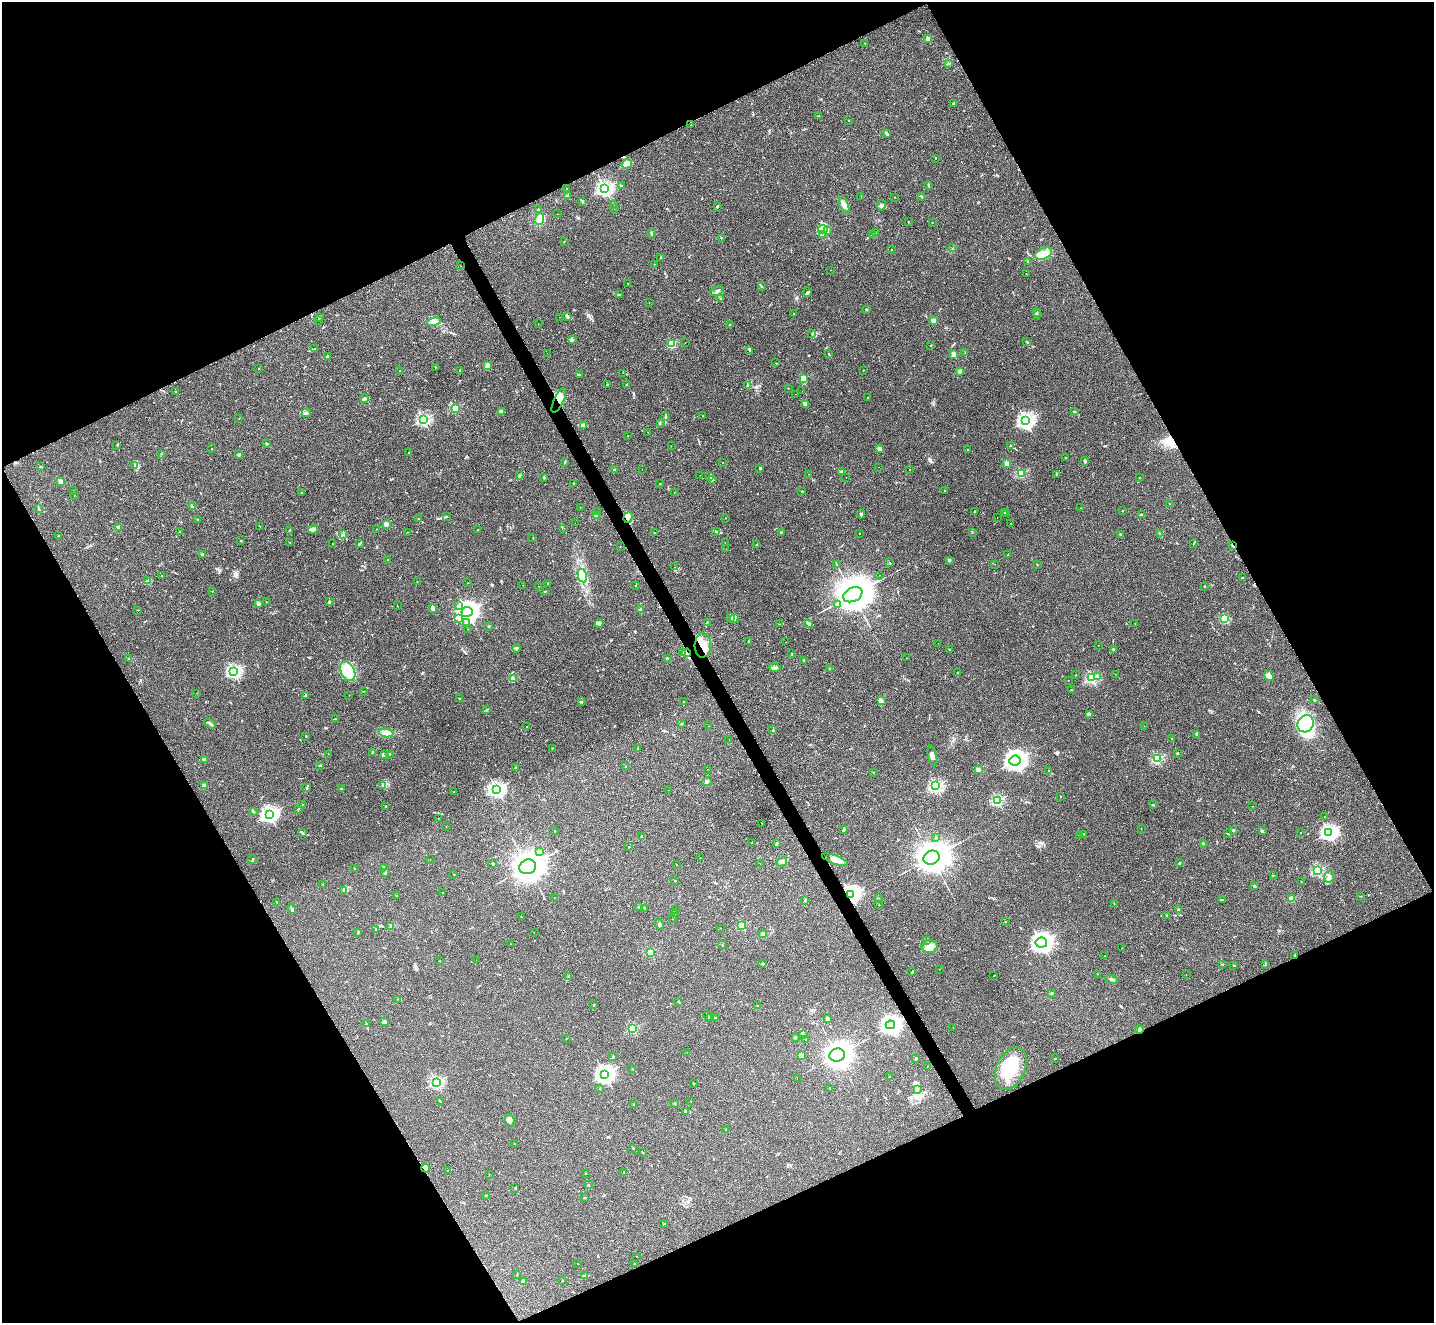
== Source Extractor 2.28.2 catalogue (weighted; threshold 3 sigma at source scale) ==
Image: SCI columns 17-5744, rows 305-5587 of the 5754 x 5742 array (HDU 1 of 3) = the unmasked area's bounding box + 8 px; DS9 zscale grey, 4 x 4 block average (1 PNG px = mean of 4 x 4 image px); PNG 1436 x 1325 px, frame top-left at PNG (2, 2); each listed source drawn as its Kron ellipse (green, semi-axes under 4 px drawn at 4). Shown black and unused: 46% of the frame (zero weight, under 2 of 3 exposures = <1% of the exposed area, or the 3 px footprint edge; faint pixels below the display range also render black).
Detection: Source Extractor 2.28.2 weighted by HDU 2 'WHT'. Background 0.0735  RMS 0.0059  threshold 0.0266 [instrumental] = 3 sigma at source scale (4.5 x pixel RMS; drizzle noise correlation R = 1.50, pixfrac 1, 0.05/0.05 arcsec/px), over >= 5 px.
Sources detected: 630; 5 inside a brighter object's white glare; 17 cosmic-ray / hot-pixel residue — neither listed nor drawn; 14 coinciding with a brighter row at this scale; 14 inside a brighter listed object's ellipse — not listed separately; of the other 580, all 500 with FLUX_AUTO >= 0.824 (the completeness limit of this list) listed and drawn (80 fainter detections not listed), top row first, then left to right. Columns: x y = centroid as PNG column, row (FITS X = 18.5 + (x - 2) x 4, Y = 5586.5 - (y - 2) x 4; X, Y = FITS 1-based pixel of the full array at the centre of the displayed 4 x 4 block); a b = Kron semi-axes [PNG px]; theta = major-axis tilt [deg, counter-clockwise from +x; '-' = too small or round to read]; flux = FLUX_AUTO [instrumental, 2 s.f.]
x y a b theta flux
928 39 2 2 - 77
865 43 2 2 - 2
948 64 2 2 - 1.2
954 103 4 2 - 3.6
819 116 2 2 - 2.5
848 120 2 2 - 1
691 125 2 2 - 1.6
887 133 4 2 - 8.2
935 158 2 2 - 2.3
627 164 5 3 - 29
622 186 3 2 - 3.6
929 186 3 2 - 2.2
604 188 2 2 - 890
567 189 2 2 - 1.2
567 196 3 3 - 3.7
921 196 2 2 - 1.7
861 197 2 2 - 2.7
895 197 2 2 - 0.82
582 202 2 2 - 1.6
614 204 2 2 - 3.8
844 205 9 4 -68 15
881 205 5 3 - 7.1
717 206 3 2 - 4.3
538 209 2 2 - 6.8
614 209 2 2 - 0.9
557 214 2 2 - 0.87
539 219 6 4 70 32
908 222 2 2 - 1.2
932 223 2 2 - 0.89
823 229 5 4 - 17
828 230 2 2 - 1.8
875 232 2 2 - 0.86
651 233 4 2 - 4.5
872 234 2 2 - 18
823 235 2 2 - 1.4
721 238 2 2 - 2.2
564 242 2 2 - 0.84
953 248 2 2 - 1.7
891 250 2 2 - 4.2
1044 254 9 5 24 47
661 257 2 2 - 2.4
1028 262 2 2 - 29
655 264 2 2 - 0.85
460 266 2 2 - 2.5
830 270 2 2 - 5.1
1026 274 2 2 - 2.2
628 283 2 2 - 0.88
762 287 3 2 - 1.6
717 291 7 2 30 5.5
807 292 4 2 - 4.8
619 294 2 2 - 1.3
721 298 2 2 - 14
649 302 2 2 - 1
866 309 2 2 - 1.5
1037 312 2 2 - 0.99
794 314 2 2 - 1.2
1037 315 4 2 - 2.7
560 317 2 2 - 5.5
567 317 4 2 - 4
319 318 3 2 - 1.8
318 320 2 2 - 1.1
934 320 2 2 - 70
434 321 7 4 13 14
538 324 2 2 - 1.1
729 325 2 2 - 1.8
812 334 2 2 - 1.4
572 340 3 2 - 6.1
685 342 2 2 - 1.9
1027 342 4 2 - 3.5
672 343 2 2 - 170
931 345 2 2 - 0.95
315 349 2 2 - 1.5
750 351 3 2 - 2.8
547 353 2 2 - 0.98
965 353 2 2 - 1.1
828 354 2 2 - 1.7
954 355 2 2 - 92
328 357 3 2 - 3.1
776 363 2 2 - 1.3
488 366 4 3 - 8
435 367 2 2 - 0.86
258 369 2 2 - 2.4
400 370 2 2 - 1.3
460 370 2 2 - 2.2
863 370 2 2 - 2.1
960 371 3 2 - 5
623 373 2 2 - 13
579 374 4 2 - 3.5
804 379 2 2 - 140
626 384 2 2 - 2.1
607 385 2 2 - 2
747 386 2 2 - 1.1
788 388 2 2 - 0.98
802 391 2 2 - 2.5
175 392 2 2 - 4.7
795 394 2 2 - 1.7
868 397 2 2 - 1.6
364 399 4 3 - 6.9
559 400 13 5 64 49
805 405 2 2 - 1.4
455 408 2 2 - 170
501 411 3 3 - 6.4
1075 412 2 2 - 2.6
306 413 4 3 - 5.7
703 416 2 2 - 1.6
665 417 2 2 - 3.3
239 418 2 2 - 1.8
423 419 2 2 - 510
1025 421 3 3 - 950
660 423 2 2 - 1
583 425 4 3 - 6.5
648 432 2 2 - 0.97
628 435 2 2 - 1.6
266 443 2 2 - 12
117 445 2 2 - 1.2
671 446 2 2 - 1.7
1010 446 2 2 - 9.4
212 448 2 2 - 1.5
880 449 4 3 - 11
968 450 2 2 - 1.5
408 452 2 2 - 1.1
161 454 2 2 - 0.93
239 455 2 2 - 18
1065 458 2 2 - 2.8
1085 461 4 2 - 4.7
565 462 2 2 - 1.5
723 462 2 2 - 1.8
1007 463 2 2 - 89
135 465 4 3 - 5.7
40 466 2 2 - 1.1
878 467 2 2 - 2.3
760 468 2 2 - 18
614 469 2 2 - 6.3
910 469 2 2 - 1.6
642 470 2 2 - 1.5
842 471 2 2 - 1.9
1021 473 2 2 - 230
809 474 2 2 - 1.3
1056 474 2 2 - 1.2
700 475 2 2 - 1.2
520 476 3 2 - 2.6
710 476 2 2 - 1.7
544 477 3 2 - 4.1
1139 477 2 2 - 2.3
846 478 2 2 - 2
713 480 3 2 - 2.8
60 481 2 2 - 56
573 483 2 2 - 2.5
660 483 2 2 - 4
74 490 2 2 - 1.4
944 490 2 2 - 2.1
802 491 2 2 - 7.4
674 492 2 2 - 0.84
301 493 2 2 - 2.4
74 496 2 2 - 1.5
1169 504 2 2 - 1.9
192 507 2 2 - 4.4
580 507 2 2 - 1.4
38 508 3 2 - 2.8
1081 508 2 2 - 1.4
975 511 3 2 - 2
1122 511 2 2 - 2.1
597 512 2 2 - 1.1
1004 513 3 2 - 2.4
861 514 4 2 - 4.8
1007 514 3 2 - 4
1141 514 2 2 - 1.5
597 515 2 2 - 68
447 517 2 2 - 1.1
628 517 6 4 72 12
997 517 2 2 - 1.6
725 518 2 2 - 0.85
198 519 2 2 - 1.1
418 519 2 2 - 1.9
575 523 2 2 - 0.88
1011 523 2 2 - 1.2
386 524 2 2 - 69
260 526 2 2 - 0.87
119 527 2 2 - 57
564 528 2 2 - 1.9
376 529 2 2 - 2.6
289 530 2 2 - 1.4
313 530 5 2 - 12
478 530 2 2 - 0.98
180 531 3 2 - 1.5
715 531 2 2 - 2
407 532 2 2 - 0.83
654 532 2 2 - 4
781 532 2 2 - 7.4
860 533 2 2 - 2.1
972 533 2 2 - 1.3
344 534 2 2 - 1.3
1120 534 2 2 - 2.7
1160 534 2 2 - 25
58 536 2 2 - 1.8
533 538 2 2 - 2
241 541 2 2 - 1.5
290 542 2 2 - 0.91
725 542 2 2 - 4.6
333 544 2 2 - 0.95
359 544 3 2 - 3.5
757 544 2 2 - 1.9
1193 544 2 2 - 1.1
1233 545 2 2 - 14
620 546 2 2 - 5.9
726 549 2 2 - 0.93
202 554 2 2 - 22
1008 555 2 2 - 1
388 560 2 2 - 6.7
949 560 2 2 - 23
890 563 2 2 - 8.3
836 564 2 2 - 1.6
995 564 2 2 - 0.86
1037 564 2 2 - 1.1
675 567 2 2 - 5.5
879 575 2 2 - 2.3
162 576 2 2 - 1.7
582 576 7 4 -79 21
1242 578 3 2 - 1.4
148 581 3 3 - 6.6
417 581 2 2 - 0.89
468 583 2 2 - 0.91
548 583 2 2 - 1.2
523 585 2 2 - 0.96
538 586 2 2 - 1.9
635 586 2 2 - 1.5
1204 586 2 2 - 2.3
545 591 3 2 - 2
212 592 2 2 - 1.4
853 595 10 7 24 12000
329 601 4 2 - 2.2
267 602 2 2 - 1
258 603 2 2 - 43
838 605 2 2 - 22
397 606 2 2 - 1.2
458 606 3 2 - 3.6
433 609 4 2 - 11
640 609 2 2 - 1.1
138 610 2 2 - 0.9
467 612 5 5 - 1700
731 618 3 2 - 3.4
734 618 5 3 - 7
459 619 3 2 - 3.7
1225 619 4 3 - 9.8
466 623 3 2 - 6.3
599 623 4 3 - 5.7
707 623 2 2 - 2.9
1135 623 2 2 - 2.5
779 624 2 2 - 2.5
809 624 4 2 - 5.3
489 626 2 2 - 11
468 629 2 2 - 0.99
748 641 2 2 - 0.85
786 642 2 2 - 3.1
938 643 2 2 - 2.4
703 645 12 8 87 49
1098 645 2 2 - 0.88
516 648 4 2 - 7.3
950 649 2 2 - 1.8
1113 649 2 2 - 6
682 652 2 2 - 2.1
686 653 4 2 - 7.4
792 654 2 2 - 1.7
667 658 2 2 - 3.7
906 658 2 2 - 1
128 659 2 2 - 1.7
804 661 2 2 - 16
775 668 6 2 -18 5.2
830 669 2 2 - 1.5
348 671 10 7 -64 110
234 672 2 2 - 660
957 673 3 2 - 1.6
1115 674 2 2 - 1.6
1076 675 2 2 - 1.7
1098 676 2 2 - 2.7
1269 676 6 3 -50 14
1091 678 2 2 - 440
514 679 2 2 - 1.5
1068 680 2 2 - 0.99
1071 690 2 2 - 1.1
364 691 2 2 - 0.86
197 693 2 2 - 0.95
306 695 3 2 - 7.2
349 695 2 2 - 1.2
460 699 2 2 - 1.5
1315 700 2 2 - 3
881 701 4 2 - 8.6
582 702 2 2 - 1.3
684 702 2 2 - 3.9
486 710 2 2 - 1.1
1089 715 3 3 - 6.2
335 719 3 2 - 2.4
210 723 6 2 -30 5
682 724 2 2 - 1.1
1306 724 9 7 57 100
708 726 2 2 - 3
1144 726 2 2 - 0.98
526 727 2 2 - 2.8
773 730 3 2 - 2.2
386 733 7 3 -8 14
1197 734 3 2 - 6.2
306 736 2 2 - 1.9
1172 739 2 2 - 0.9
729 740 2 2 - 1.4
552 748 2 2 - 3
638 748 2 2 - 1.2
373 752 2 2 - 24
1177 753 3 2 - 3
328 754 2 2 - 1
384 754 3 2 - 4.2
390 754 2 2 - 5.7
932 756 10 2 -76 12
205 759 3 2 - 2.7
1157 759 2 2 - 340
1015 761 6 5 - 1600
319 765 3 2 - 2.2
625 767 2 2 - 2.3
515 768 2 2 - 13
708 769 2 2 - 1.8
979 770 2 2 - 68
1049 771 2 2 - 7.3
873 772 2 2 - 0.9
707 782 5 2 - 5.3
382 785 2 2 - 10
204 786 2 2 - 55
936 786 2 2 - 530
307 788 4 2 - 4.6
341 789 2 2 - 8.9
496 789 3 2 - 760
668 790 2 2 - 1.9
454 792 2 2 - 1.2
1060 797 2 2 - 2.1
997 800 2 2 - 370
302 804 2 2 - 0.9
1153 805 2 2 - 6.8
386 806 2 2 - 3.5
1253 806 2 2 - 1.6
298 809 2 2 - 2.4
253 812 3 2 - 2.7
269 814 3 3 - 810
1324 817 2 2 - 0.96
438 819 2 2 - 1.2
762 823 2 2 - 1.2
446 826 2 2 - 1.2
1141 828 2 2 - 0.87
555 830 2 2 - 0.92
843 830 4 2 - 3
1233 830 2 2 - 21
1262 830 2 2 - 1.4
302 832 3 2 - 2.4
1329 832 3 2 - 980
1301 833 2 2 - 1.9
1084 834 2 2 - 1.5
1228 834 3 2 - 2.9
1080 835 2 2 - 1.4
642 837 4 2 - 4.3
935 837 2 2 - 2.6
752 843 2 2 - 2.1
1203 843 2 2 - 0.95
777 844 4 2 - 3.3
629 847 2 2 - 2.5
539 852 2 2 - 1.2
700 857 2 2 - 0.93
931 858 8 6 18 7900
252 860 4 2 - 2.8
430 860 2 2 - 1.1
835 860 13 4 -20 34
782 862 5 2 - 6.9
1180 863 2 2 - 5.2
493 864 3 2 - 2.4
677 864 2 2 - 12
760 864 2 2 - 2.6
384 867 2 2 - 14
528 867 8 7 - 6400
355 869 2 2 - 7.3
1317 870 2 2 - 380
385 872 3 2 - 2.6
454 874 2 2 - 1.3
1273 875 2 2 - 1.2
1329 877 6 5 - 12
675 881 2 2 - 6
1301 882 2 2 - 1.3
322 884 2 2 - 1.2
1254 886 2 2 - 18
344 890 3 2 - 3.5
442 893 2 2 - 2.1
850 894 3 3 - 1100
396 896 2 2 - 1.3
1361 896 2 2 - 0.94
555 898 2 2 - 0.85
878 898 2 2 - 1.2
1291 898 2 2 - 91
805 900 2 2 - 2.1
1223 900 2 2 - 2.1
277 902 3 2 - 2.4
1114 904 2 2 - 1.3
879 905 2 2 - 1.2
638 907 2 2 - 10
644 908 2 2 - 2.2
292 909 5 2 - 3.4
676 910 2 2 - 1.5
1179 910 2 2 - 4.7
674 914 2 2 - 0.85
1166 916 2 2 - 3.4
521 917 2 2 - 2.1
672 919 2 2 - 1.1
1005 922 2 2 - 1.8
659 924 5 2 - 5.2
741 925 2 2 - 160
390 926 3 2 - 2.7
720 928 2 2 - 1.1
376 929 2 2 - 2.9
358 932 2 2 - 1.2
534 932 2 2 - 0.87
763 934 4 2 - 17
926 940 2 2 - 1.1
1041 943 6 5 - 1200
510 944 2 2 - 6.3
722 945 2 2 - 1.2
929 946 8 6 2 29
1122 948 2 2 - 0.87
650 952 2 2 - 170
1105 956 2 2 - 5.1
1295 956 2 2 - 2.4
476 960 2 2 - 1.7
440 961 2 2 - 3.4
763 964 3 2 - 3.1
1222 964 2 2 - 2.3
1234 965 2 2 - 2.7
1265 965 2 2 - 0.89
939 969 2 2 - 1.2
912 972 2 2 - 2.3
1097 974 2 2 - 1.4
994 975 2 2 - 1.2
1186 975 2 2 - 1.6
568 977 2 2 - 2.1
1112 979 6 2 -15 6.4
1051 993 2 2 - 22
398 999 2 2 - 1
679 1002 2 2 - 2.3
594 1005 2 2 - 1.1
757 1006 2 2 - 1.2
708 1016 5 2 - 3.1
710 1017 4 2 - 5.3
716 1017 2 2 - 1.2
828 1019 2 2 - 43
384 1022 4 3 - 7.1
366 1024 3 2 - 2.8
890 1025 5 4 - 1100
633 1028 2 2 - 280
953 1028 2 2 - 14
1139 1029 4 3 - 7.5
803 1035 3 2 - 2.7
795 1037 2 2 - 17
566 1038 2 2 - 0.97
806 1040 2 2 - 1.8
687 1052 2 2 - 0.95
837 1055 7 6 - 3700
613 1056 2 2 - 2.1
801 1056 2 2 - 2.5
1055 1058 2 2 - 1.2
916 1059 3 2 - 3.2
927 1066 2 2 - 1
632 1068 2 2 - 1.4
1011 1069 22 14 67 170
605 1074 3 3 - 1100
889 1077 2 2 - 3.7
797 1079 2 2 - 2.6
436 1082 2 2 - 510
693 1083 2 2 - 2.8
599 1088 2 2 - 0.86
830 1088 2 2 - 5.4
917 1089 2 2 - 2
440 1101 2 2 - 1.3
691 1101 2 2 - 1.1
675 1103 2 2 - 12
633 1105 2 2 - 1.7
686 1112 3 2 - 2.4
510 1120 6 4 -69 15
726 1130 2 2 - 4.2
514 1144 2 2 - 2.9
633 1148 2 2 - 1.8
643 1152 2 2 - 1.3
425 1168 4 3 - 11
448 1170 2 2 - 1
624 1172 2 2 - 2.4
586 1173 2 2 - 1.1
489 1174 2 2 - 1.8
588 1185 2 2 - 9.1
515 1188 2 2 - 1.1
486 1195 2 2 - 6.3
585 1198 3 2 - 1.4
664 1224 3 2 - 2
636 1256 2 2 - 1.4
634 1263 2 2 - 5.1
578 1264 2 2 - 0.96
517 1275 2 2 - 1.2
585 1276 4 2 - 17
562 1281 2 2 - 7.1
523 1282 2 2 - 40
Overlapping masked pixels (flux is a lower limit): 8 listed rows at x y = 559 400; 628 517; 1233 545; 703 645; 686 653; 850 894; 1295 956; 1139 1029
Diffuse or blended objects may show on this block-average render without a row.